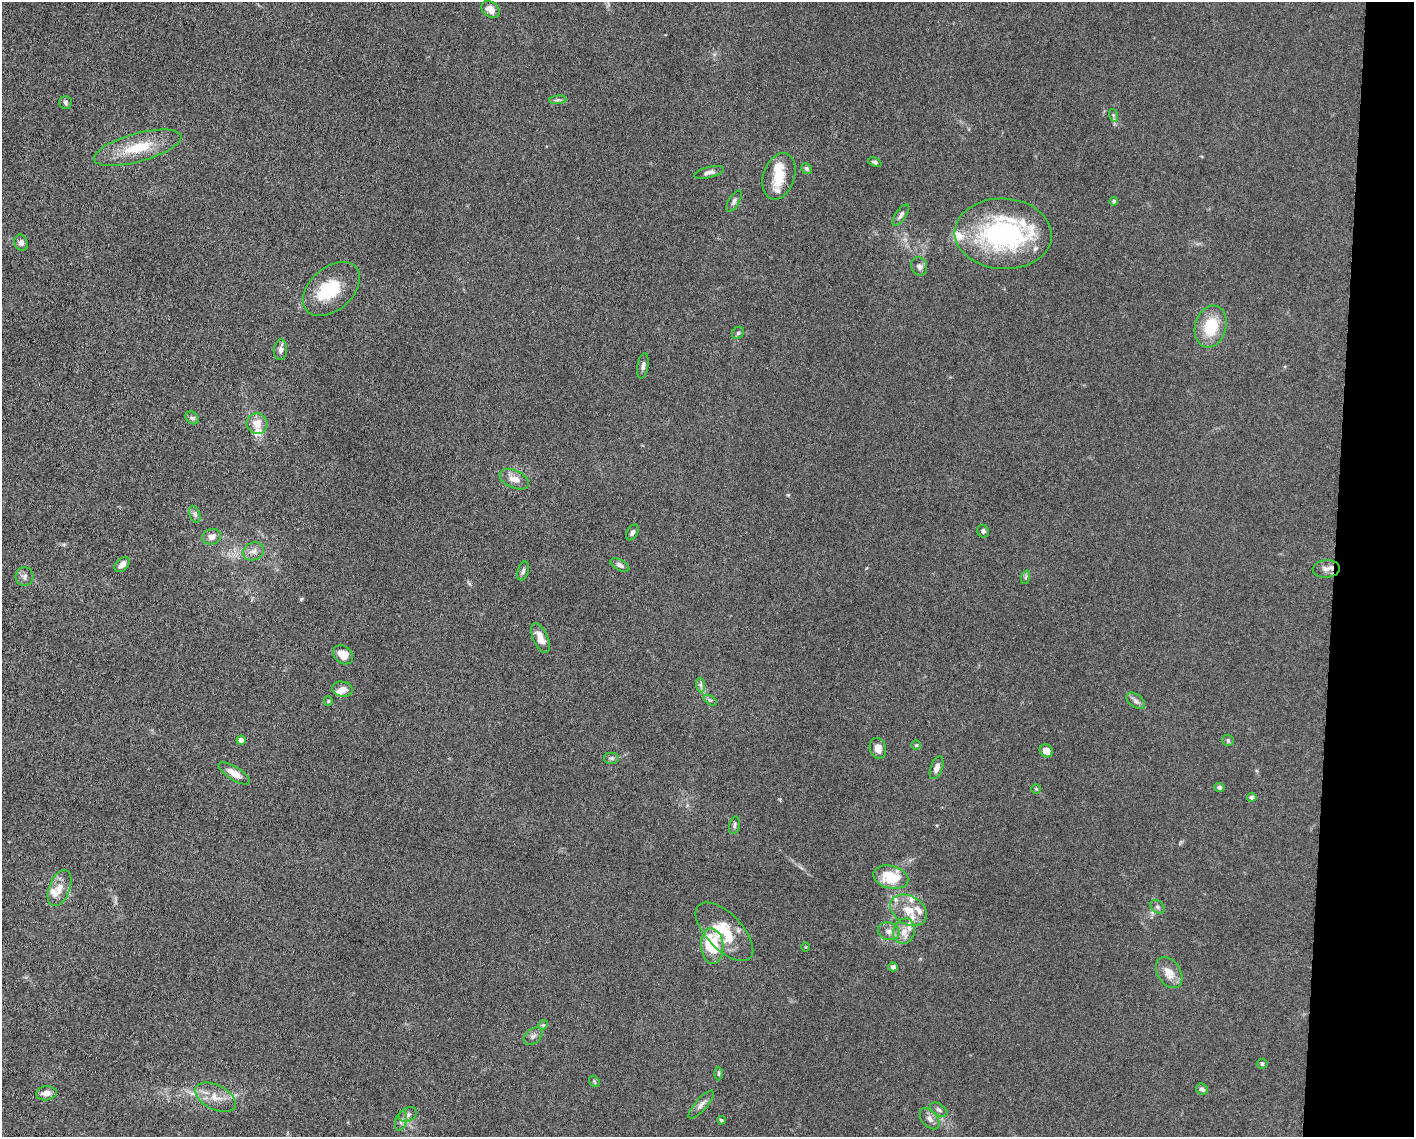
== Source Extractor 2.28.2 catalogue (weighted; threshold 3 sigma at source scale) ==
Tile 6 of 3 x 4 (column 3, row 2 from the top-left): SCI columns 3048-4459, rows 2275-3409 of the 4582 x 4551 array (HDU 1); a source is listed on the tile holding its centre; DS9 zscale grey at full resolution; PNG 1416 x 1139 px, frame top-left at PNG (2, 2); each listed source drawn as its Kron ellipse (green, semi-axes under 4 px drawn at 4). Shown black and unused: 6% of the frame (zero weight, under 5 of 10 exposures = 2% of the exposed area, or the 3 px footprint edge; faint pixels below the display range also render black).
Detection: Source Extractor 2.28.2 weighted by HDU 2 'WHT'; one run over the whole footprint, this tile lists its part. Background 0.0225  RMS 0.0022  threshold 0.00881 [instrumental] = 3 sigma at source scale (4.09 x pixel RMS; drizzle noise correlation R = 1.36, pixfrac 0.8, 0.05/0.05 arcsec/px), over >= 5 px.
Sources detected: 92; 1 inside a brighter object's white glare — neither listed nor drawn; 13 inside a brighter listed object's ellipse — not listed separately; the other 78 listed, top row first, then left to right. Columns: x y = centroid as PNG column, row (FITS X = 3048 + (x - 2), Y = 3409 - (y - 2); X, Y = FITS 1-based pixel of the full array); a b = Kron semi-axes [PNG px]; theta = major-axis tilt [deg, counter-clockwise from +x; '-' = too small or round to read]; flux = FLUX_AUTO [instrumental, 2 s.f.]
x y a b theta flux
490 9 10 7 -39 1.8
558 100 9 3 5 0.37
65 102 6 6 - 0.44
1113 115 6 4 -72 0.29
138 148 45 14 15 7.4
875 162 7 4 -22 0.42
806 169 5 5 - 0.45
709 172 15 5 14 0.81
779 176 24 15 72 4.4
734 201 12 5 59 0.62
1114 201 4 4 - 0.43
901 215 12 5 55 0.64
1003 234 48 35 -3 35
21 243 8 6 -68 0.75
919 266 9 8 - 0.86
331 289 33 21 41 7.6
1211 327 21 15 74 7.2
738 333 7 5 45 0.41
280 350 10 6 83 0.79
643 366 13 5 81 0.71
192 418 7 5 -44 0.49
257 424 10 10 - 2.4
514 479 15 9 -24 2.1
195 514 9 5 -71 0.55
983 531 6 5 - 0.53
632 532 8 5 63 0.54
212 537 9 7 17 1.3
253 551 11 9 21 1.1
122 565 9 5 42 1.3
620 565 10 5 -27 0.75
1326 569 14 8 4 1.2
523 571 10 5 74 0.51
24 577 9 9 - 0.81
1026 577 7 4 71 0.36
540 638 16 7 -65 2.1
343 655 11 8 -40 3.1
701 685 7 4 -89 0.5
342 689 10 7 -11 1.3
710 700 7 4 -35 0.34
328 701 5 4 - 0.24
1136 701 10 6 -35 0.76
241 740 4 4 - 1.3
1228 740 6 5 - 0.31
916 745 5 5 - 0.27
878 748 10 8 -75 1.7
1046 751 7 6 - 1.5
612 758 8 6 0 0.53
937 768 12 6 69 1.1
234 773 18 6 -32 2
1219 788 5 4 - 0.55
1036 789 5 5 - 0.24
1252 797 4 4 - 0.75
734 825 9 5 75 0.49
891 877 18 11 -14 6.3
60 888 19 10 68 2.4
1157 907 8 5 -41 0.54
909 910 19 14 -31 3.8
889 931 11 8 -18 1.3
904 931 13 10 67 2.1
724 932 37 18 -46 7.7
712 946 18 11 -85 11
806 947 5 3 - 0.16
893 967 4 4 - 0.63
1169 972 17 11 -58 2.7
543 1025 5 4 - 0.27
533 1036 11 7 39 0.75
1262 1064 5 5 - 0.37
719 1073 7 3 90 0.29
594 1081 6 4 -48 0.27
1202 1089 6 5 - 0.61
46 1093 10 7 7 1.5
215 1097 22 12 -27 2.9
701 1105 18 5 48 1
939 1110 10 5 -35 0.54
408 1114 9 6 25 0.63
930 1119 12 7 -50 1
721 1120 4 3 - 0.28
401 1121 10 5 75 0.63